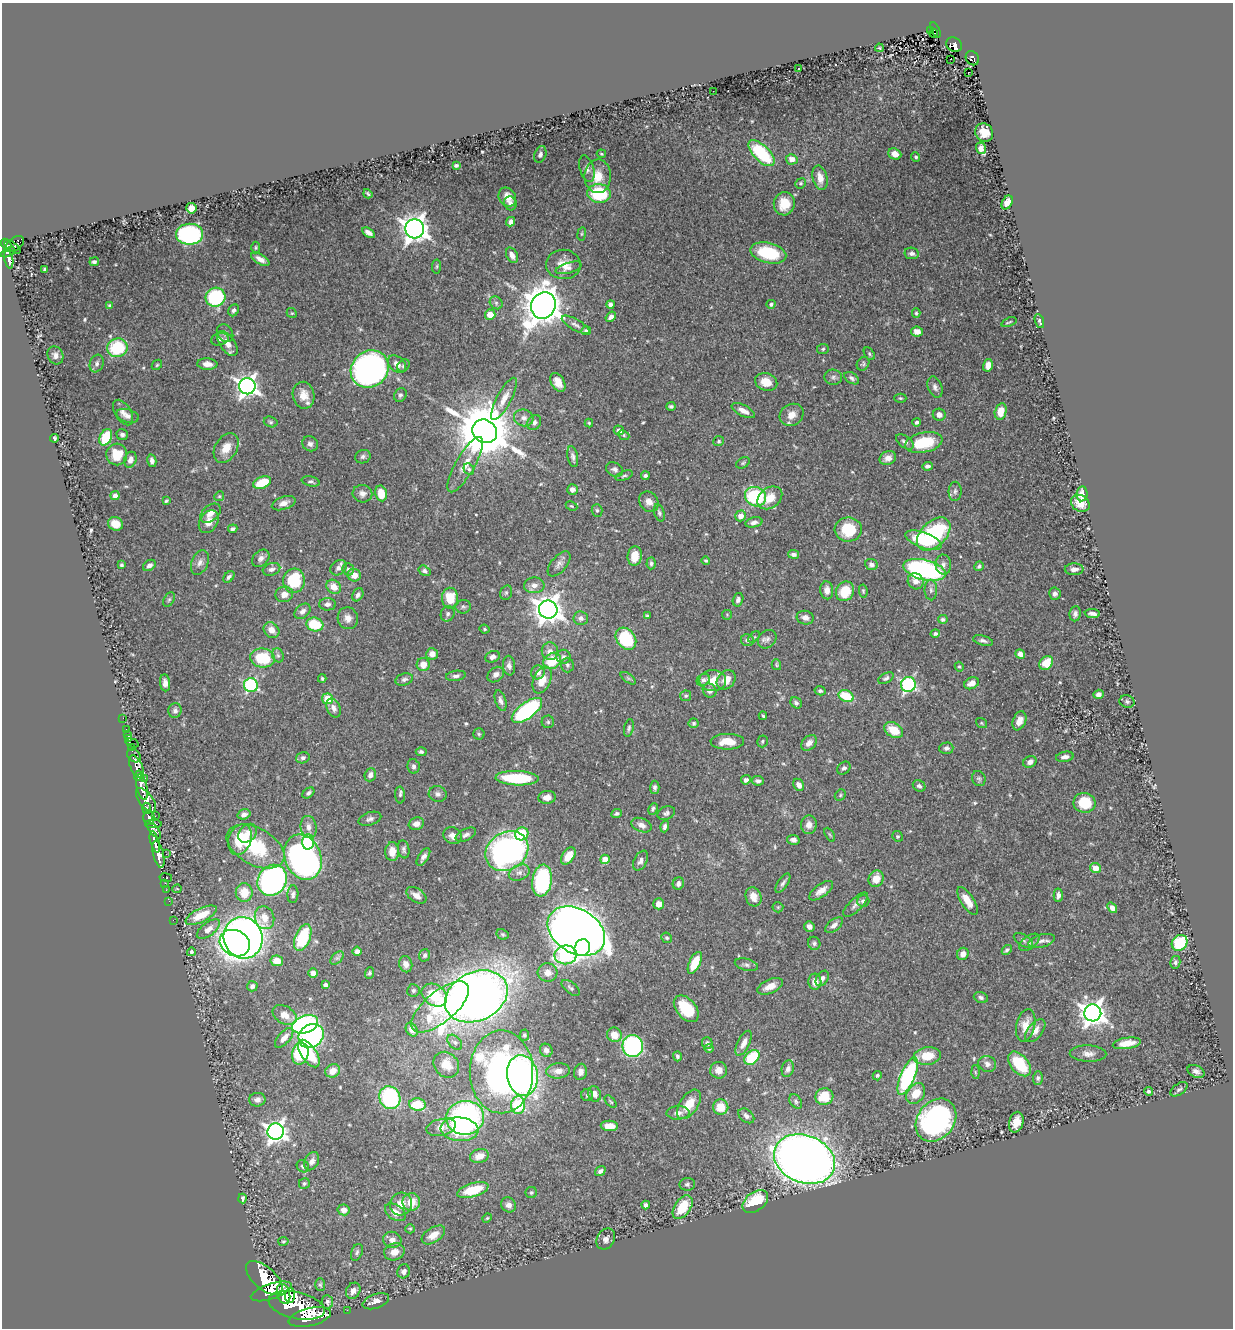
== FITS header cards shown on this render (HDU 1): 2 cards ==
NAXIS1  =                 1231
NAXIS2  =                 1326

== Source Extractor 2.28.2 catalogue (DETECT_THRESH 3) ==
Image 1231 x 1326 px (HDU 1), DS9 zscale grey, 1 PNG px = 1 image px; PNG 1235 x 1330 px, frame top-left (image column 1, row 1326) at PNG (2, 3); each listed source drawn as its Kron ellipse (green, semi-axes under 4 px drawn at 4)
Background 0.559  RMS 0.017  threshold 0.0515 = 3 sigma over >= 5 px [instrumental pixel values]
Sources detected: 563; of the 563, the 500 brightest by FLUX_AUTO listed and drawn (63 fainter detections omitted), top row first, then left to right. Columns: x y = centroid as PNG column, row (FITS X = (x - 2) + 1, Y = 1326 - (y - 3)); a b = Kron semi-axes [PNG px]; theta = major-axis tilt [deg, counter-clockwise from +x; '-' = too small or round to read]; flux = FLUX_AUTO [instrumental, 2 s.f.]
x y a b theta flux
930 30 2 2 - 8.5
935 30 8 4 -67 140
934 33 4 2 - 30
954 45 8 7 - 180
879 48 4 3 - 1.5
972 58 7 6 - 130
950 59 3 2 - 1.5
799 68 3 2 - 1.5
968 72 2 2 - 1.7
713 91 2 2 - 2.5
984 133 9 8 - 13
981 148 6 5 - 5
761 153 16 8 -45 82
540 154 9 5 69 3.9
601 154 5 4 - 1.4
895 154 6 5 - 10
916 157 4 4 - 1.8
792 159 6 5 - 9.8
456 165 4 3 - 2.2
587 169 13 7 -73 5.7
598 176 17 13 88 22
820 178 12 7 -77 12
801 183 5 5 - 1.8
599 193 11 9 -7 72
368 194 5 2 - 1.7
507 197 10 8 -56 10
1007 202 7 5 61 6.7
510 203 7 6 - 4.5
784 204 12 10 79 24
191 208 5 5 - 19
511 222 5 4 - 5.2
415 229 9 9 - 1100
368 233 7 4 -31 5.4
189 234 13 10 1 190
582 234 7 3 81 1.4
6 244 6 4 -41 420
15 244 10 6 37 350
13 247 10 4 -37 320
256 248 6 4 89 1.6
8 252 8 3 23 260
768 253 18 10 -14 59
912 253 7 5 -10 3.7
512 255 8 5 -63 6.6
9 259 9 3 -78 280
260 259 10 5 -32 6.6
94 262 5 3 - 2.4
563 264 17 14 -1 17
437 266 7 4 83 1.8
569 268 13 5 16 4.7
45 270 4 3 - 2.3
216 297 10 9 - 120
496 303 7 6 - 3
771 304 4 4 - 2.2
110 305 4 4 - 1.6
611 305 4 4 - 6.1
543 306 13 12 - 2600
234 310 6 5 - 3.2
292 313 5 4 - 1.4
916 313 4 4 - 1.6
490 315 5 5 - 18
611 317 6 4 39 5.7
1039 321 7 3 -69 2.2
1009 322 8 3 20 1.6
575 325 15 5 -29 5.2
586 331 5 4 - 4.5
917 331 6 5 - 7.6
225 333 9 7 -54 4.4
220 339 9 6 14 4
227 343 14 7 -56 11
117 348 10 9 - 65
823 349 6 5 - 1.9
869 354 7 4 -54 1.9
55 355 9 7 -63 5.9
97 363 9 6 72 4.1
207 364 10 6 -4 9.8
397 364 10 7 -40 7.7
863 364 7 6 - 2.3
157 365 6 4 45 1.6
988 365 6 5 - 8.5
403 366 7 5 45 2.3
370 369 20 17 41 480
833 377 9 7 -5 3.8
852 378 8 5 -34 3.5
558 382 10 6 -58 11
766 382 11 8 -16 16
247 386 8 8 - 670
935 387 11 7 -70 4.6
303 395 13 11 -81 15
400 395 7 6 - 2.8
900 398 6 4 -1 1.6
504 399 24 7 62 12
671 406 4 3 - 2.6
743 411 13 5 -28 8.7
1001 411 8 6 76 19
123 413 14 8 -58 6.9
792 415 12 10 34 12
939 415 6 6 - 7.2
128 416 11 6 -17 5.4
524 418 10 8 -18 6.2
271 422 7 5 -16 2.3
534 422 8 6 61 4.4
917 422 4 3 - 3.2
589 423 4 4 - 1.4
619 430 5 5 - 4.5
485 431 13 11 -33 8100
122 435 6 5 - 3.1
624 435 6 4 -24 1.7
106 437 8 6 64 51
54 438 4 3 - 2.9
719 441 5 5 - 1.9
905 442 10 6 -37 4.7
924 442 19 10 12 54
310 444 8 7 - 4.3
226 448 16 11 58 16
117 454 11 10 - 29
363 457 8 6 19 3.2
573 457 10 5 -78 3.7
888 458 8 7 - 8.8
130 460 8 6 72 5.8
152 461 6 4 -79 3.8
743 463 7 5 31 2.1
465 465 31 9 60 20
928 466 5 4 - 3.7
469 469 6 5 - 1.9
615 469 9 6 -27 4.3
624 476 9 4 22 2.2
645 476 4 4 - 2.8
311 481 9 5 -13 2.8
262 483 9 5 23 31
572 489 5 5 - 7.4
955 491 9 6 86 4
381 493 8 5 -79 23
362 494 10 8 -12 6.4
1082 494 7 5 83 11
115 496 4 4 - 7.5
219 496 5 4 - 1.6
755 497 11 9 -28 100
770 498 13 10 37 19
166 501 4 3 - 1.6
649 502 11 9 -50 7.6
284 503 12 6 19 8
1080 503 10 8 -30 11
571 506 6 4 -26 1.4
597 510 6 5 - 2.1
210 513 12 7 41 8.5
659 513 9 5 -72 2.7
741 516 5 5 - 8.6
209 522 12 9 58 12
754 522 9 5 12 4.9
115 524 7 6 - 14
233 529 5 4 - 3
848 530 13 12 - 44
934 534 20 12 44 140
924 540 19 7 -21 48
793 554 5 4 - 4.3
635 556 10 7 83 19
261 558 10 7 45 5.4
706 561 4 4 - 1.7
200 562 13 8 68 6.5
651 563 6 4 87 2.3
559 564 15 7 50 6.3
871 564 6 5 - 4.7
943 564 10 8 -85 5.8
121 565 3 3 - 1.9
149 565 7 5 34 4.1
979 566 5 4 - 2.1
338 568 9 7 38 4.8
271 569 9 6 17 5
348 569 6 5 - 2.4
1074 569 9 6 1 6.1
925 570 22 10 -14 230
425 571 6 4 -32 3.2
354 575 7 6 - 12
229 577 6 4 45 3.4
294 581 12 11 - 65
916 581 8 7 - 7.4
534 585 10 8 3 7.5
334 587 8 6 -40 14
827 590 9 6 -85 7.1
931 590 10 6 -89 4.1
845 591 10 8 60 31
863 591 6 4 -81 1.7
506 593 7 5 75 2.5
284 594 9 7 15 8.2
1055 594 6 6 - 3.6
358 595 7 5 60 3.7
450 598 10 8 -88 28
169 599 8 5 62 2.1
738 600 7 5 74 3.7
327 604 8 6 0 5.2
463 607 7 6 - 2.7
548 609 9 9 - 1300
302 611 9 6 43 5.6
448 614 8 6 64 3.1
1075 614 7 5 82 4.2
1092 614 8 4 -5 4.3
727 615 5 5 - 1.4
647 616 4 3 - 1.9
348 618 11 10 - 8.8
581 618 7 7 - 4.2
805 618 8 6 -15 6.2
943 619 5 4 - 2.5
315 624 8 6 -14 47
485 629 5 3 - 1.5
271 630 8 7 - 10
935 634 5 4 - 2.1
754 637 7 4 43 2.1
626 639 12 9 -51 78
767 639 10 8 45 5
747 640 6 6 - 3.5
983 641 10 5 -14 3.8
550 651 9 8 - 7.2
432 654 6 5 - 8.9
1020 654 5 4 - 6.5
278 655 7 5 -68 2.9
492 657 7 5 24 4.9
563 657 7 6 - 3.7
262 658 12 9 -8 52
552 661 9 7 37 37
1046 663 7 6 - 21
423 664 6 6 - 12
567 665 7 6 - 2.5
776 665 5 5 - 1.6
509 666 10 6 -84 4.8
959 667 5 4 - 1.4
538 672 7 6 - 7.7
496 675 9 6 39 6
456 676 10 5 8 3.8
322 678 4 3 - 1.5
628 678 9 4 -36 2.4
886 678 8 5 28 2.8
404 679 9 6 18 3.2
542 680 14 8 66 17
703 680 7 5 33 4.5
726 680 11 8 49 14
713 681 13 10 0 19
165 683 8 5 -84 6.4
972 683 8 5 25 8.1
908 684 8 7 - 180
251 685 7 7 - 140
710 691 7 6 - 5.2
820 691 5 4 - 2.9
1098 694 5 4 - 5.2
686 696 5 5 - 2
846 696 8 5 -24 40
328 699 5 5 - 33
501 701 11 5 -72 4.4
1127 702 7 6 - 2.5
796 703 6 5 - 3.4
334 708 10 6 -65 5.8
527 710 18 8 36 170
175 711 7 6 - 3.9
763 716 4 3 - 1.6
123 718 2 2 - 8.4
1019 721 10 6 68 9.4
548 722 6 6 - 2.1
694 723 5 5 - 2.2
981 723 6 4 -37 1.5
629 728 9 4 78 2.6
126 729 3 2 - 19
894 730 10 7 -30 25
127 734 3 2 - 8.9
479 734 5 5 - 2
129 738 3 3 - 45
762 741 6 5 - 2
727 742 17 8 1 20
132 743 7 2 -14 14
809 743 9 6 46 6.5
132 747 4 3 - 120
946 748 7 5 2 3.9
421 752 5 4 - 2.6
134 756 7 6 - 140
1065 757 9 5 9 5.3
303 758 7 5 17 3
1030 762 7 5 30 5.8
136 766 12 6 -65 1000
413 766 7 6 - 3.6
844 768 7 5 41 3
370 775 6 5 - 6.7
138 776 5 3 - 300
144 778 3 3 - 140
517 778 21 7 -2 69
979 779 8 6 -68 2.7
746 780 5 4 - 4.5
758 781 6 4 -6 3.3
799 785 6 5 - 6.5
919 786 6 5 - 3.2
142 787 13 5 -77 2000
655 787 6 4 88 2.9
308 793 7 4 40 3.5
438 794 9 8 - 4.3
400 795 8 5 -85 2.7
840 795 6 5 - 2
547 797 9 6 7 7.8
146 800 14 7 -53 1100
1084 803 11 10 - 39
147 808 6 4 -82 340
653 809 6 4 63 2.5
616 813 6 4 25 2.2
666 813 9 6 22 3.3
244 814 7 5 15 4.2
155 816 2 2 - 17
149 817 7 5 -90 580
370 819 12 6 19 4.2
153 824 8 3 0 420
416 824 8 6 18 6.2
641 825 10 6 -23 7.3
809 825 9 8 - 7
309 827 11 8 -83 7.8
665 827 6 4 73 3.5
154 831 9 4 -51 430
248 833 11 8 46 9.8
522 834 7 6 - 43
466 835 11 6 26 4.5
830 835 7 3 -60 1.5
453 836 9 8 - 7.2
897 836 5 5 - 2
240 840 16 11 69 36
793 840 6 5 - 3.7
155 842 11 4 -74 1100
308 842 7 6 - 64
255 846 31 18 -29 74
404 849 9 5 -80 3.2
507 851 22 18 33 390
392 852 9 7 -89 14
158 854 14 5 -76 1400
166 854 2 2 - 2.9
568 856 9 5 56 18
303 857 23 18 -67 440
423 857 10 5 58 5.1
605 859 4 4 - 22
641 861 10 6 63 5
1096 868 5 5 - 17
519 873 11 7 23 6
166 878 6 3 -9 66
876 879 8 7 - 15
272 880 16 14 56 320
542 881 16 10 81 130
165 883 2 2 - 14
783 883 11 5 56 3.6
678 884 6 5 - 4.8
177 889 5 4 - 1.5
166 890 2 2 - 13
821 891 14 6 36 9
244 893 9 8 - 21
293 894 9 5 86 3.1
416 895 11 7 -33 8.8
1058 895 7 4 88 4.4
753 897 10 7 -70 9.1
169 901 2 2 - 12
863 901 6 5 - 3.5
967 901 16 6 -57 15
659 904 5 5 - 9.6
856 905 16 6 44 5.6
778 907 5 5 - 1.5
1112 908 6 4 -52 6
201 915 17 7 26 23
264 918 11 9 -75 13
173 920 2 2 - 9.6
834 925 10 5 37 5.2
809 926 5 5 - 4.3
208 929 13 6 37 7.8
576 931 31 22 -31 1700
502 934 6 5 - 1.8
243 938 21 19 -69 950
303 938 14 7 67 63
667 938 5 5 - 2.1
1023 940 10 5 -32 2.9
1042 941 13 6 14 6
1029 942 11 6 36 4.4
235 943 16 12 -26 350
814 943 6 6 - 2.9
1180 943 8 7 - 72
582 948 8 7 - 120
1007 950 5 4 - 2.5
357 951 5 4 - 4.2
191 952 4 4 - 2.6
963 954 6 5 - 7.6
425 955 6 5 - 2.7
566 955 11 9 7 150
337 958 8 5 44 2.8
277 961 6 5 - 11
1175 962 6 5 - 2.8
695 963 12 5 64 35
406 964 8 6 -78 7.5
746 965 12 6 -15 3.8
313 973 5 5 - 6
369 973 5 4 - 2.2
548 973 10 9 - 10
822 978 8 5 56 4.8
815 982 8 6 -87 11
325 985 4 4 - 5.1
252 986 5 5 - 3.7
770 986 14 6 24 13
571 988 11 5 -38 3.2
413 991 6 6 - 2.3
434 995 14 10 -35 46
476 996 33 24 26 1700
981 997 7 5 -21 3.3
440 1007 35 15 40 76
686 1009 15 9 -50 41
1093 1013 8 8 - 1000
285 1015 13 8 -31 12
305 1024 13 8 18 230
1026 1025 16 9 77 15
412 1030 7 5 -58 8.4
1035 1031 13 7 51 8.2
524 1035 5 5 - 2
614 1035 8 7 - 15
311 1036 13 11 38 180
284 1038 12 5 48 9.5
455 1042 9 5 -46 3.3
707 1043 6 5 - 2.9
744 1043 13 6 64 8.8
1127 1043 14 5 9 16
633 1046 11 10 - 180
709 1048 5 4 - 2.2
546 1050 7 6 - 5.4
309 1053 16 7 -56 44
300 1054 11 8 78 67
1088 1054 18 8 -2 8
677 1056 5 4 - 2.3
927 1056 13 9 7 26
752 1057 8 6 43 58
987 1064 9 8 - 5.7
1019 1064 14 8 -50 45
446 1065 14 11 -49 19
788 1069 8 6 74 5.3
719 1070 8 8 - 10
333 1071 7 6 - 13
558 1071 12 7 6 8.9
1196 1071 9 6 -23 5.4
501 1072 41 32 -90 410
580 1072 8 6 78 6.4
975 1072 6 4 -88 1.5
522 1075 20 15 -80 340
877 1076 5 4 - 2.5
908 1076 20 7 67 160
1038 1078 6 5 - 2.4
1179 1089 10 5 35 2.7
1149 1091 4 4 - 2.6
916 1093 11 8 55 21
595 1094 8 6 -75 6.5
587 1095 6 6 - 2.3
824 1096 9 8 - 31
390 1098 11 10 - 130
257 1100 8 7 - 6.2
796 1101 8 5 -54 2.6
611 1102 7 4 -48 1.5
418 1104 8 6 -5 41
689 1104 17 9 56 20
518 1105 9 7 86 90
721 1107 8 7 - 19
678 1113 11 7 2 6.2
746 1116 9 6 -40 4.4
465 1118 19 17 7 280
936 1120 23 18 52 260
1016 1122 10 7 75 16
609 1126 8 5 -2 14
441 1127 15 8 13 13
460 1129 19 12 -6 71
276 1132 8 8 - 660
479 1156 9 6 17 12
805 1159 31 23 -21 1600
312 1161 9 7 62 5.7
303 1166 6 5 - 3.2
600 1171 6 4 36 3.9
304 1183 5 5 - 2.2
687 1184 8 6 5 2.8
473 1190 16 7 16 39
531 1192 6 5 - 2.2
243 1198 5 3 - 2.3
411 1202 9 8 - 18
755 1202 14 9 39 50
401 1204 11 11 - 13
508 1205 8 7 - 5.8
646 1205 4 4 - 3.8
683 1207 13 8 56 38
344 1210 6 5 - 7
395 1212 11 7 -34 10
487 1218 5 4 - 1.5
410 1229 5 4 - 1.6
433 1235 13 7 33 13
606 1239 11 8 58 5.9
392 1240 9 8 - 6.3
283 1241 5 4 - 1.6
357 1252 9 5 68 2.8
394 1252 10 8 17 9.4
404 1271 7 6 - 5
264 1278 22 11 -41 5500
320 1285 6 5 - 1.9
271 1291 21 7 19 3700
353 1291 8 6 61 6.9
284 1294 10 6 -74 1900
290 1295 7 5 85 1000
376 1301 14 7 20 7.1
327 1302 7 5 -85 3.2
296 1305 29 13 -13 5800
347 1310 2 2 - 6.7
310 1317 21 8 14 3700
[63 fainter detections neither listed nor drawn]